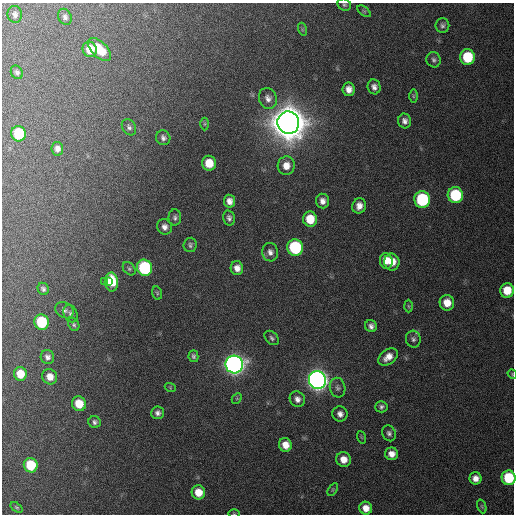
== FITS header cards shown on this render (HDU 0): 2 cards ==
NAXIS1  =                  512 / Axis length
NAXIS2  =                  512 / Axis length

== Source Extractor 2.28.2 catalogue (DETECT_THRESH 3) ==
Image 512 x 512 px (HDU 0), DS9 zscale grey, 1 PNG px = 1 image px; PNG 516 x 516 px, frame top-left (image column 1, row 512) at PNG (2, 3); each listed source drawn as its Kron ellipse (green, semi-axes under 4 px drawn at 4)
Background 162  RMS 13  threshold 37.9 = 3 sigma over >= 5 px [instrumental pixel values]
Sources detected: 87; all 87 listed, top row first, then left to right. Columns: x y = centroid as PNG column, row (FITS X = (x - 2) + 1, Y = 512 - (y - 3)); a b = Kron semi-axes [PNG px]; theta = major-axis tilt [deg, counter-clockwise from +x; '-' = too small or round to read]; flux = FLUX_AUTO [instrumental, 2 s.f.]
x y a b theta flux
344 5 7 5 -31 1.7e+03
364 11 8 4 -36 1.3e+03
15 14 8 7 - 3.1e+03
65 17 8 6 -66 2.8e+03
442 25 7 7 - 2.6e+03
302 29 7 4 -72 1.4e+03
90 49 8 7 - 1.5e+04
99 49 14 7 -45 1.9e+04
467 57 8 7 - 4.1e+04
434 60 7 7 - 2.5e+03
17 72 7 5 -58 2.2e+03
374 87 7 6 - 3.9e+03
349 89 7 6 - 6.0e+03
413 96 6 4 -90 1.4e+03
268 98 11 9 -70 5.0e+03
405 121 7 6 - 4.1e+03
288 123 11 11 - 3.6e+06
205 124 6 4 89 1.2e+03
129 127 9 6 -56 2.5e+03
19 134 8 7 - 4.2e+04
163 138 7 7 - 2.9e+03
57 149 7 6 - 4.2e+03
209 163 7 7 - 1.6e+04
286 166 9 8 - 9.2e+03
455 195 8 7 - 5.9e+04
422 200 8 8 - 8.4e+04
229 201 6 5 - 5.3e+03
323 201 7 6 - 5.2e+03
359 206 8 7 - 6.5e+03
175 217 8 6 -90 2.6e+03
229 218 7 5 -76 2.9e+03
310 219 7 7 - 2.0e+04
165 227 8 7 - 4.5e+03
190 245 7 6 - 2.2e+03
295 248 8 8 - 8.7e+04
270 252 9 8 - 4.3e+03
386 261 8 6 -79 9.5e+03
392 262 8 7 - 1.1e+04
145 268 8 7 - 9.2e+04
237 268 7 6 - 6.1e+03
129 269 7 5 -49 1.9e+03
104 281 3 2 - 7.0e+03
108 282 3 3 - 1.2e+04
111 282 9 6 -87 2.8e+04
43 289 6 5 - 2.2e+03
507 290 7 7 - 1.7e+04
157 293 7 5 -77 1.3e+03
447 303 8 7 - 1.2e+04
408 306 6 4 -88 1.2e+03
65 310 10 7 -28 3.3e+03
71 314 9 6 -66 2.7e+03
42 322 8 7 - 4.9e+04
74 324 7 5 -59 1.9e+03
371 326 6 5 - 3.5e+03
272 338 8 6 -44 2.3e+03
413 339 8 7 - 3.0e+03
193 356 6 5 - 2.0e+03
47 357 7 6 - 3.5e+03
388 357 11 7 36 8.2e+03
234 365 9 8 - 7.1e+05
20 374 7 6 - 1.5e+04
512 374 5 4 - 8.4e+02
50 377 8 7 - 8.8e+03
317 380 9 8 - 8.2e+05
170 387 5 3 - 8.3e+02
338 388 10 7 -77 3.5e+03
237 398 6 4 47 1.1e+03
297 399 8 7 - 4.7e+03
79 404 7 7 - 1.8e+04
381 407 6 5 - 2.4e+03
158 413 6 6 - 3.4e+03
340 414 8 7 - 4.7e+03
95 422 6 6 - 2.6e+03
389 433 8 6 -62 2.7e+03
361 437 6 4 -71 1.0e+03
285 445 7 6 - 1.0e+04
391 454 6 6 - 6.8e+03
343 459 7 7 - 8.6e+03
31 465 7 7 - 3.7e+04
475 478 6 6 - 6.4e+03
509 478 7 7 - 4.5e+04
333 489 7 4 59 1.2e+03
198 492 7 6 - 1.5e+04
482 506 7 4 -70 1.2e+03
17 507 7 4 -36 1.2e+03
366 508 6 6 - 8.3e+03
234 514 6 4 -1 1.0e+03
At the frame edge (FLAGS 8, measured only in part): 4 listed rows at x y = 344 5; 512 374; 509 478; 234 514